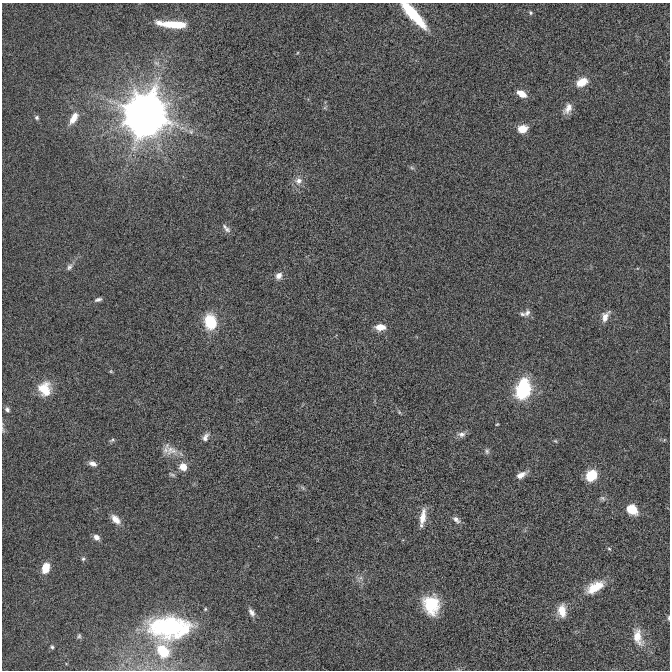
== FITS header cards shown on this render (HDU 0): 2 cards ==
NAXIS1  =                  668 / Axis length
NAXIS2  =                  668 / Axis length

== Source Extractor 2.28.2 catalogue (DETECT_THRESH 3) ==
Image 668 x 668 px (HDU 0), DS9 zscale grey, 1 PNG px = 1 image px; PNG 672 x 672 px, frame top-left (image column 1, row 668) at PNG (2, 3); no overlay
Background 1.70e-05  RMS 0.0018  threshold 0.00544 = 3 sigma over >= 5 px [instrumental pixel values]
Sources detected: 62; all 62 listed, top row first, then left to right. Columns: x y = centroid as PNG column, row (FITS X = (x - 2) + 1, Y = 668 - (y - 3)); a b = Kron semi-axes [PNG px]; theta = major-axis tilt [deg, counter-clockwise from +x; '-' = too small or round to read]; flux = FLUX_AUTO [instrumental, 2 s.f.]
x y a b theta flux
531 13 5 5 - 0.23
413 14 31 8 -48 6.7
173 24 32 7 -6 3.6
179 25 11 7 3 2.1
156 63 8 4 -44 0.3
582 82 11 8 24 2.2
521 94 11 6 -30 1.4
568 108 14 8 57 1
145 115 15 13 74 380
37 117 6 6 - 0.26
73 118 15 7 60 1.4
523 129 10 8 12 1.7
412 168 6 4 -19 0.2
298 181 11 9 28 0.82
227 230 9 7 -26 0.48
69 267 10 7 55 0.44
279 276 9 8 - 0.68
98 299 9 5 14 0.36
527 313 10 7 60 0.49
522 314 8 5 -11 0.27
605 316 14 7 62 0.91
210 322 15 11 -79 4.6
380 327 10 7 -1 1.4
111 371 5 4 - 0.14
523 388 22 15 77 7.5
45 389 18 15 -82 2.8
7 409 7 6 - 0.37
399 412 6 4 -48 0.16
497 424 4 3 - 0.11
3 430 9 4 -69 0.23
461 434 11 7 1 0.54
205 437 11 7 58 0.6
112 440 8 5 24 0.23
555 441 5 4 - 0.13
171 450 24 13 -39 1.7
487 451 8 6 -80 0.3
92 464 10 7 -21 0.63
183 467 9 8 - 1.3
172 475 9 4 -29 0.22
521 475 13 6 30 0.91
591 475 10 8 50 3.9
303 488 6 5 - 0.21
602 498 8 6 -33 0.31
632 509 12 9 -31 2.4
422 517 20 6 81 1.5
116 519 13 7 -47 1.1
456 520 11 6 -40 0.53
96 537 8 6 -42 0.59
609 549 6 5 - 0.17
83 559 5 5 - 0.23
46 568 10 7 73 2.1
360 578 7 4 18 0.29
595 587 24 11 31 2.6
431 605 20 17 -75 4.8
562 611 15 9 -84 1.7
251 612 11 6 -61 0.56
669 618 6 3 90 0.18
169 627 50 27 0 16
79 636 7 5 87 0.22
638 637 19 9 -75 2
52 647 5 4 - 0.2
163 651 17 12 -51 4.4
At the frame edge (FLAGS 8, measured only in part): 3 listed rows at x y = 413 14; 3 430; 669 618